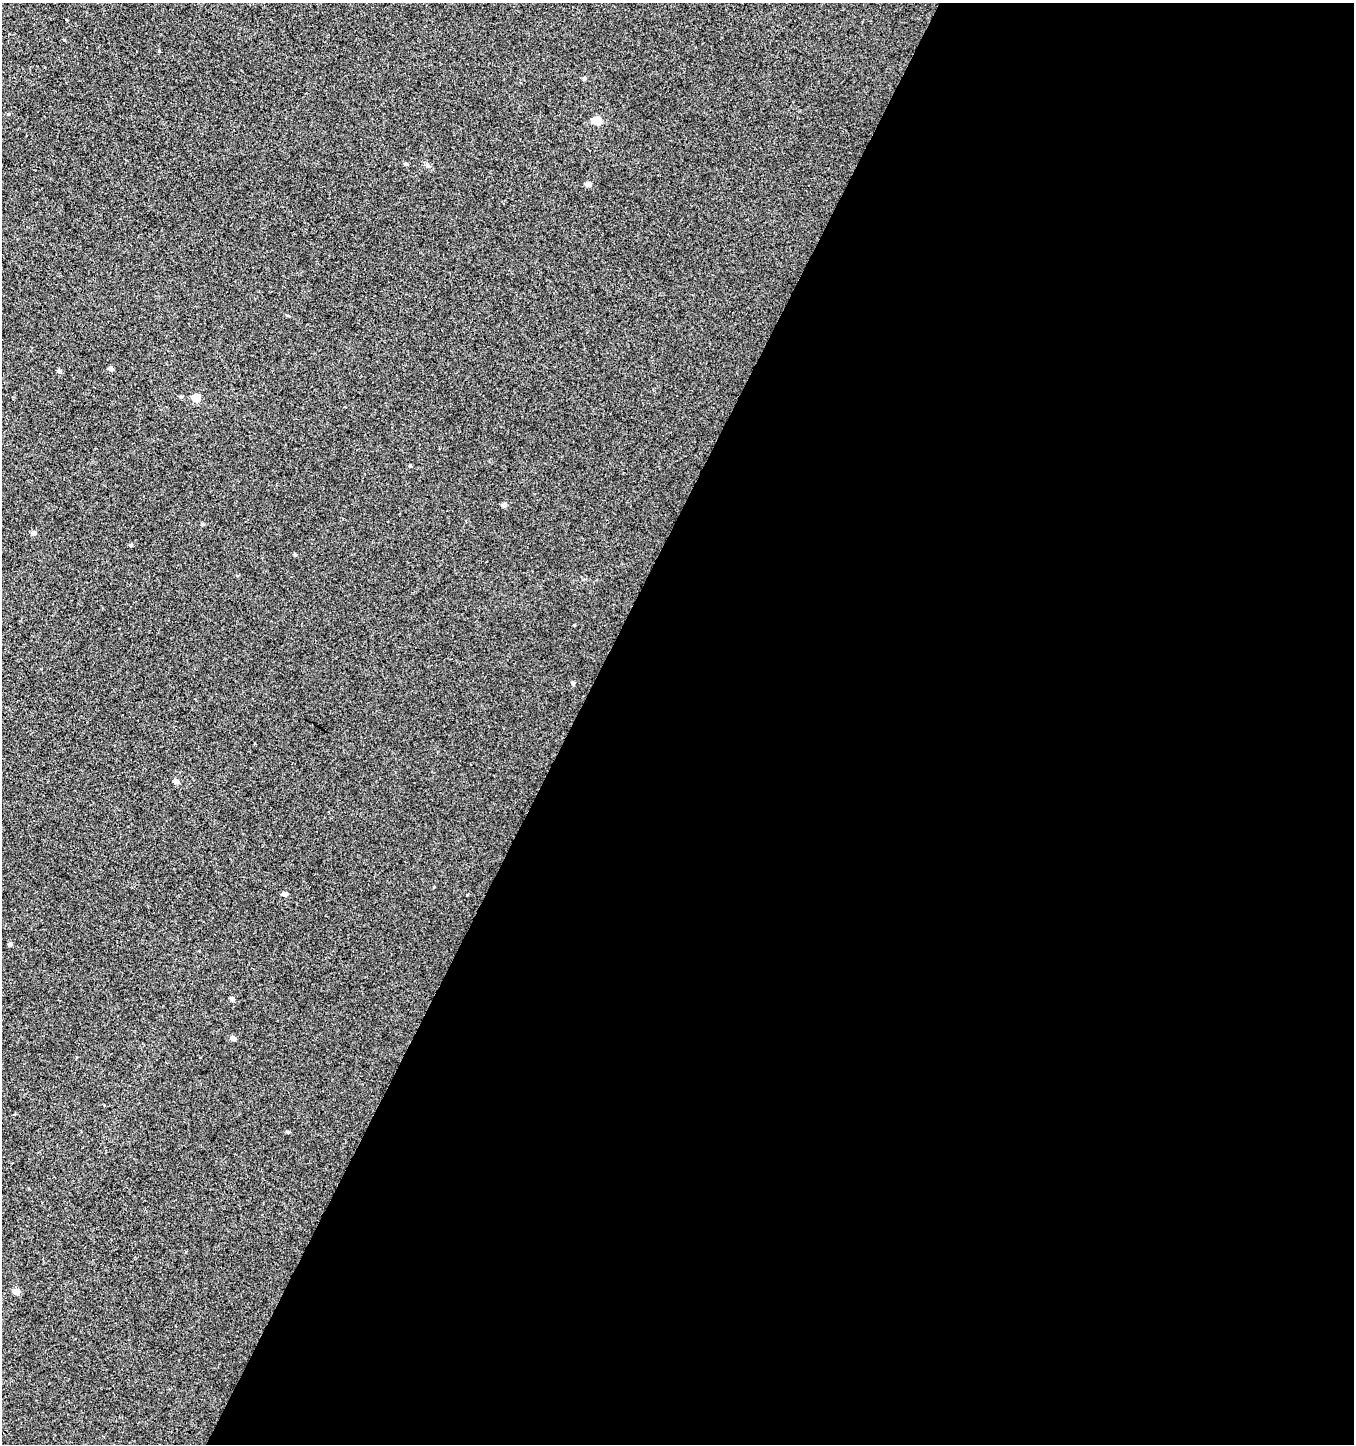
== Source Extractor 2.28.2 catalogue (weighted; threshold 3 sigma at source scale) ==
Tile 12 of 4 x 4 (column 4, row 3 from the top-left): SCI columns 4321-5672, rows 1444-2885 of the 5869 x 5776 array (HDU 1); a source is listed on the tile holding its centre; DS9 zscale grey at full resolution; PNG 1356 x 1446 px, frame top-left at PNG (2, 3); no overlay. Shown black and unused: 58% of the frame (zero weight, under 3 of 4 exposures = <1% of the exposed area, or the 3 px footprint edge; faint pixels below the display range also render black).
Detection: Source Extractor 2.28.2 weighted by HDU 2 'WHT'; one run over the whole footprint, this tile lists its part. Background 0.00105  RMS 0.0035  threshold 0.0159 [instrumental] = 3 sigma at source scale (4.5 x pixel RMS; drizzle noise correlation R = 1.50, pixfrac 1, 0.0396/0.0396 arcsec/px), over >= 5 px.
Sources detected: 25; all 25 listed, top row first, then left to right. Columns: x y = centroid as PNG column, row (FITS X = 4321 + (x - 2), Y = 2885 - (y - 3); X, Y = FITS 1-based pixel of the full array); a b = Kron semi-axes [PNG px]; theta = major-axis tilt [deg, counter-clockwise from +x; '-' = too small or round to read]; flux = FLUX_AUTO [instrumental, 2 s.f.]
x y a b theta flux
64 40 4 3 - 0.28
584 78 4 4 - 0.81
9 114 4 3 - 0.32
597 121 5 5 - 14
406 164 5 4 - 0.51
588 184 5 4 - 2
111 369 4 4 - 1.6
59 371 5 4 - 0.94
181 397 4 4 - 0.62
196 398 5 5 - 9.8
410 466 4 3 - 0.44
504 505 4 4 - 1.6
202 524 4 4 - 0.51
34 533 5 4 - 1.3
131 545 4 3 - 0.56
295 555 4 3 - 0.5
574 625 2 2 - 0.26
573 683 5 4 - 0.58
176 781 5 4 - 1.9
284 894 5 4 - 1.8
10 944 4 4 - 1.2
232 999 5 4 - 1.4
233 1038 4 4 - 1.8
288 1132 4 4 - 0.45
16 1291 5 4 - 3.3
Unlisted compact peaks at least as high as the median listed source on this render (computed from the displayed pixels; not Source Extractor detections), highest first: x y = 427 165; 467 895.